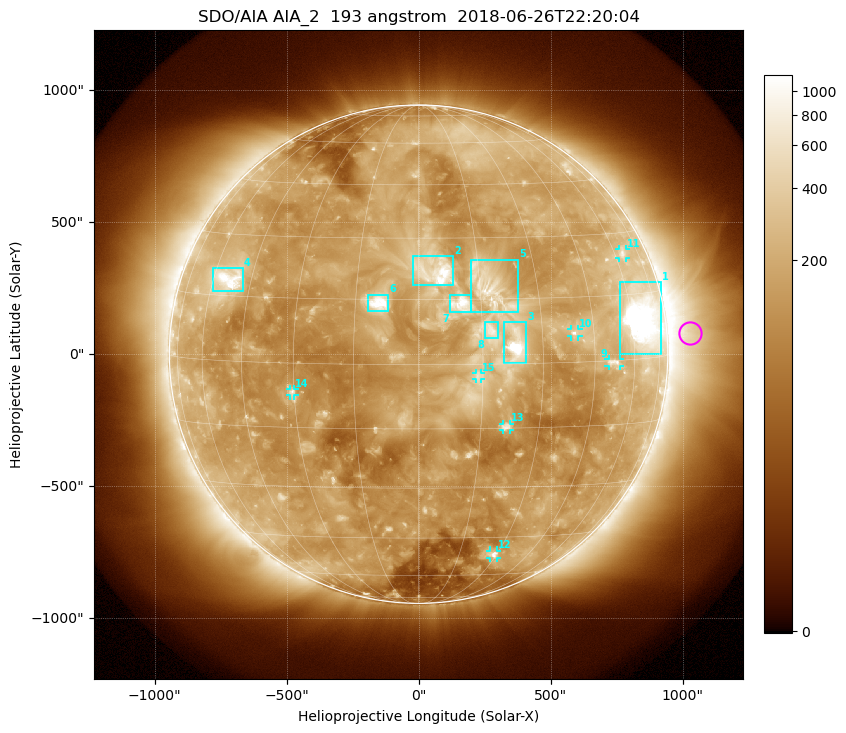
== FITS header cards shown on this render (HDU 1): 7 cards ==
TELESCOP= 'SDO/AIA'
INSTRUME= 'AIA_2'
WAVELNTH=                  193
WAVEUNIT= 'angstrom'
DATE-OBS= '2018-06-26T22:20:04.84'
CTYPE1  = 'HPLN-TAN'
CTYPE2  = 'HPLT-TAN'

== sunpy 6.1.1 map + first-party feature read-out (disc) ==
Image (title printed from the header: SDO/AIA AIA_2  193 angstrom  2018-06-26T22:20:04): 1024 x 1024 px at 2.4 arcsec/px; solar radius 944 arcsec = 393 px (full disc in frame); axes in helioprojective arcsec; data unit not stated in the header (colour bar unlabelled)
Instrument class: DISC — disc imager (sunpy class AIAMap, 193 A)
Bright regions (active regions / flare kernels): reference = the median radial profile (limb darkening/brightening removed); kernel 9 px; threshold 5 sigma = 298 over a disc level ~151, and >= 1.15x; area >= 12 px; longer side >= 9 px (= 22 arcsec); searched inside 0.97 R_sun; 15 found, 15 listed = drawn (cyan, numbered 1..; 7 of them under ~33 arcsec drawn as corner ticks so the feature stays visible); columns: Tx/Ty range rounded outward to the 5 arcsec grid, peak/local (2 s.f.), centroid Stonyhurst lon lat
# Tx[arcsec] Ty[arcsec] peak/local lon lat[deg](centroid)
1 760..920 0..275 22 +65 +9
2 -25..135 260..375 7.8 +4 +22
3 325..410 -35..120 16 +23 +4
4 -780..-665 240..330 7.7 -53 +19
5 195..380 160..360 5.2 +17 +17
6 -195..-115 160..225 6.3 -9 +14
7 115..200 155..225 5.4 +10 +14
8 250..300 60..120 3.7 +17 +8
9 720..765 -45..-20 4.3 +52 +0
10 575..605 65..95 5.6 +39 +7
11 760..785 365..400 3.6 +64 +25
12 270..300 -770..-745 4.8 +29 -51
13 320..345 -285..-265 4.2 +21 -15
14 -490..-470 -155..-130 4.6 -31 -7
15 215..235 -95..-70 2.6 +14 -3
Off-limb structures (1.02-1.3 R_sun): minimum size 162 px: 3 found; the strongest spans PA ~235..300 deg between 1.02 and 1.3 R_sun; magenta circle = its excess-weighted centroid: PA ~275 deg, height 1.09 R_sun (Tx ~1030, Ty ~80 arcsec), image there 3.8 x the reference